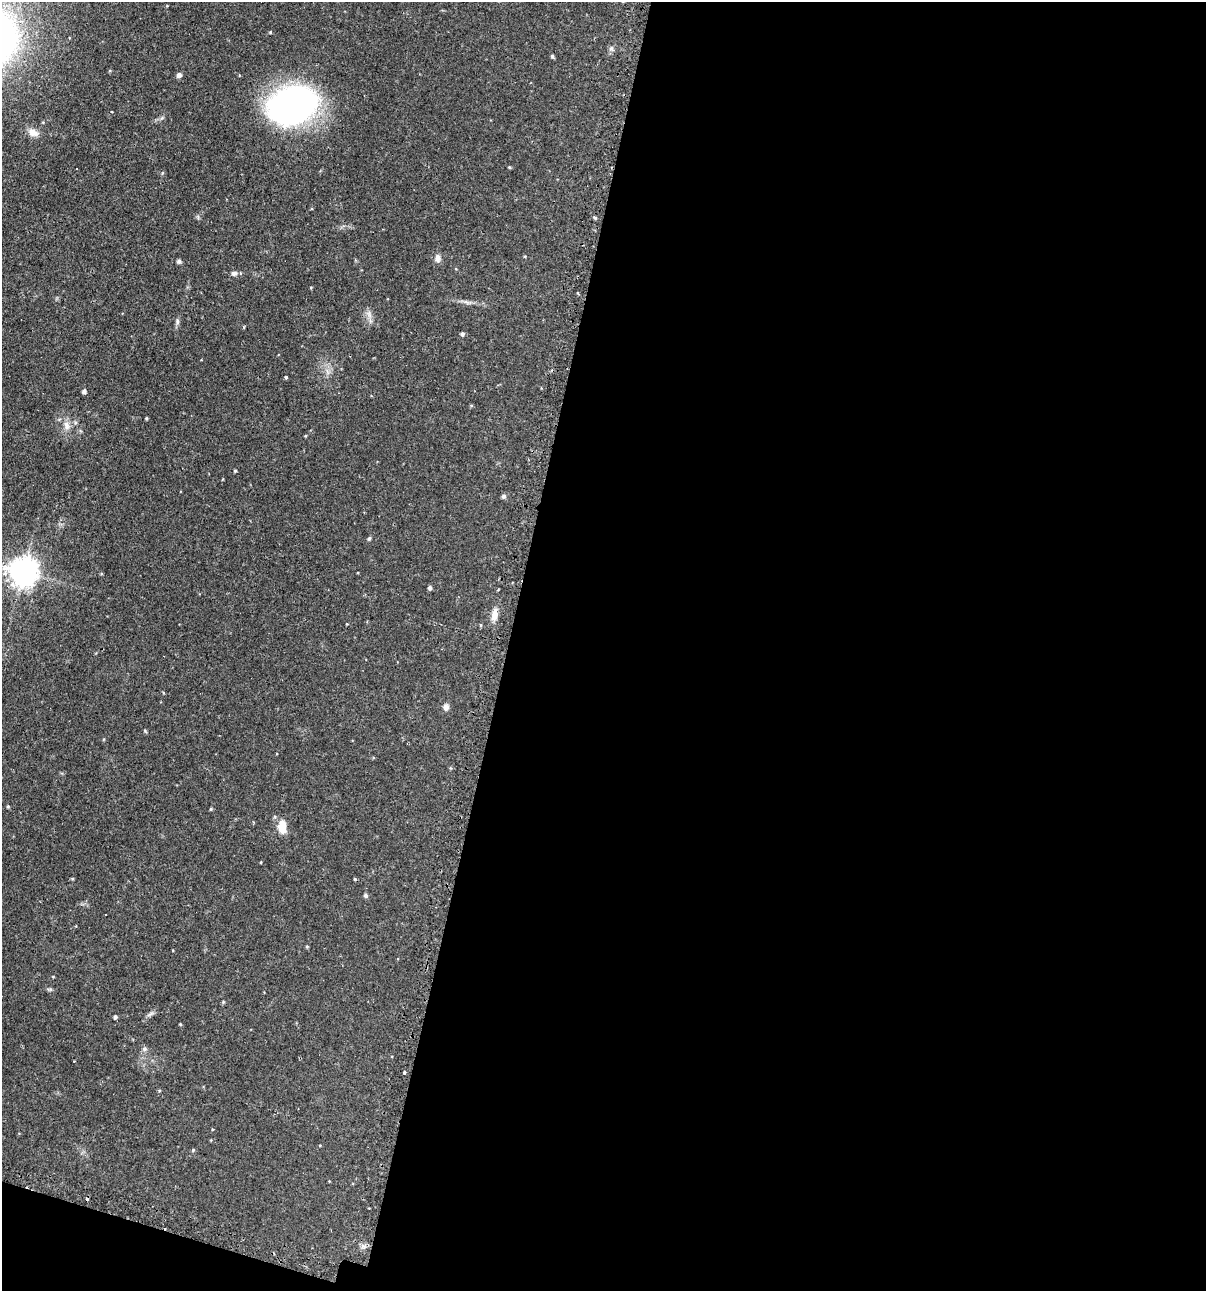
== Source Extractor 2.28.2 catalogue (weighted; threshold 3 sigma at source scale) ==
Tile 16 of 4 x 4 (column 4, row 4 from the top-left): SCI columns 3765-4968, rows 35-1323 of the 5246 x 5226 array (HDU 1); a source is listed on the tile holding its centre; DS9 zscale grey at full resolution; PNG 1208 x 1293 px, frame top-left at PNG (2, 2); no overlay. Shown black and unused: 59% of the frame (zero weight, under 2 of 3 exposures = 4% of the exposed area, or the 3 px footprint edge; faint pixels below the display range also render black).
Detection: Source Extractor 2.28.2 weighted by HDU 2 'WHT'; one run over the whole footprint, this tile lists its part. Background 0.089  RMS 0.0054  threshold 0.0243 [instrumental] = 3 sigma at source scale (4.5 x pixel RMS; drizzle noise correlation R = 1.50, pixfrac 1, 0.05/0.05 arcsec/px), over >= 5 px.
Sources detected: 41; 4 cosmic-ray / hot-pixel residue — not listed; the other 37 listed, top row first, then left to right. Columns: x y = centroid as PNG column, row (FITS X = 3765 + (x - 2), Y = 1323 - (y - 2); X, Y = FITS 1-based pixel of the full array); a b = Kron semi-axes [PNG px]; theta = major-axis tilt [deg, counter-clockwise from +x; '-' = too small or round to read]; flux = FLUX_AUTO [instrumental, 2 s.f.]
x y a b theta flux
270 32 4 3 - 0.51
611 48 7 6 - 1.2
552 56 4 4 - 0.89
179 75 6 5 - 1.7
292 105 34 27 16 200
33 132 14 9 -27 3.7
509 167 4 4 - 0.53
438 258 11 7 89 2.2
179 261 6 5 - 1
234 273 8 7 - 1.5
369 314 7 4 -72 1.6
177 321 8 5 -86 1.2
244 327 4 3 - 0.48
462 334 5 4 - 1.1
286 377 3 3 - 0.61
84 391 4 4 - 1.5
146 418 3 3 - 0.51
66 425 12 8 -82 3.4
235 471 3 3 - 0.59
503 496 5 5 - 1.2
369 539 5 4 - 0.78
23 571 9 9 - 650
430 588 4 4 - 1.4
494 615 17 8 79 4.4
347 624 3 3 - 0.33
446 707 8 7 - 2.1
8 806 4 4 - 0.57
211 809 5 3 - 0.48
282 827 17 9 -89 6.9
366 896 6 5 - 1
307 947 4 4 - 0.55
115 1017 4 4 - 1
180 1024 4 3 - 0.47
144 1049 7 6 - 1.2
404 1072 3 3 - 1.9
212 1129 3 3 - 0.53
193 1150 4 4 - 0.49